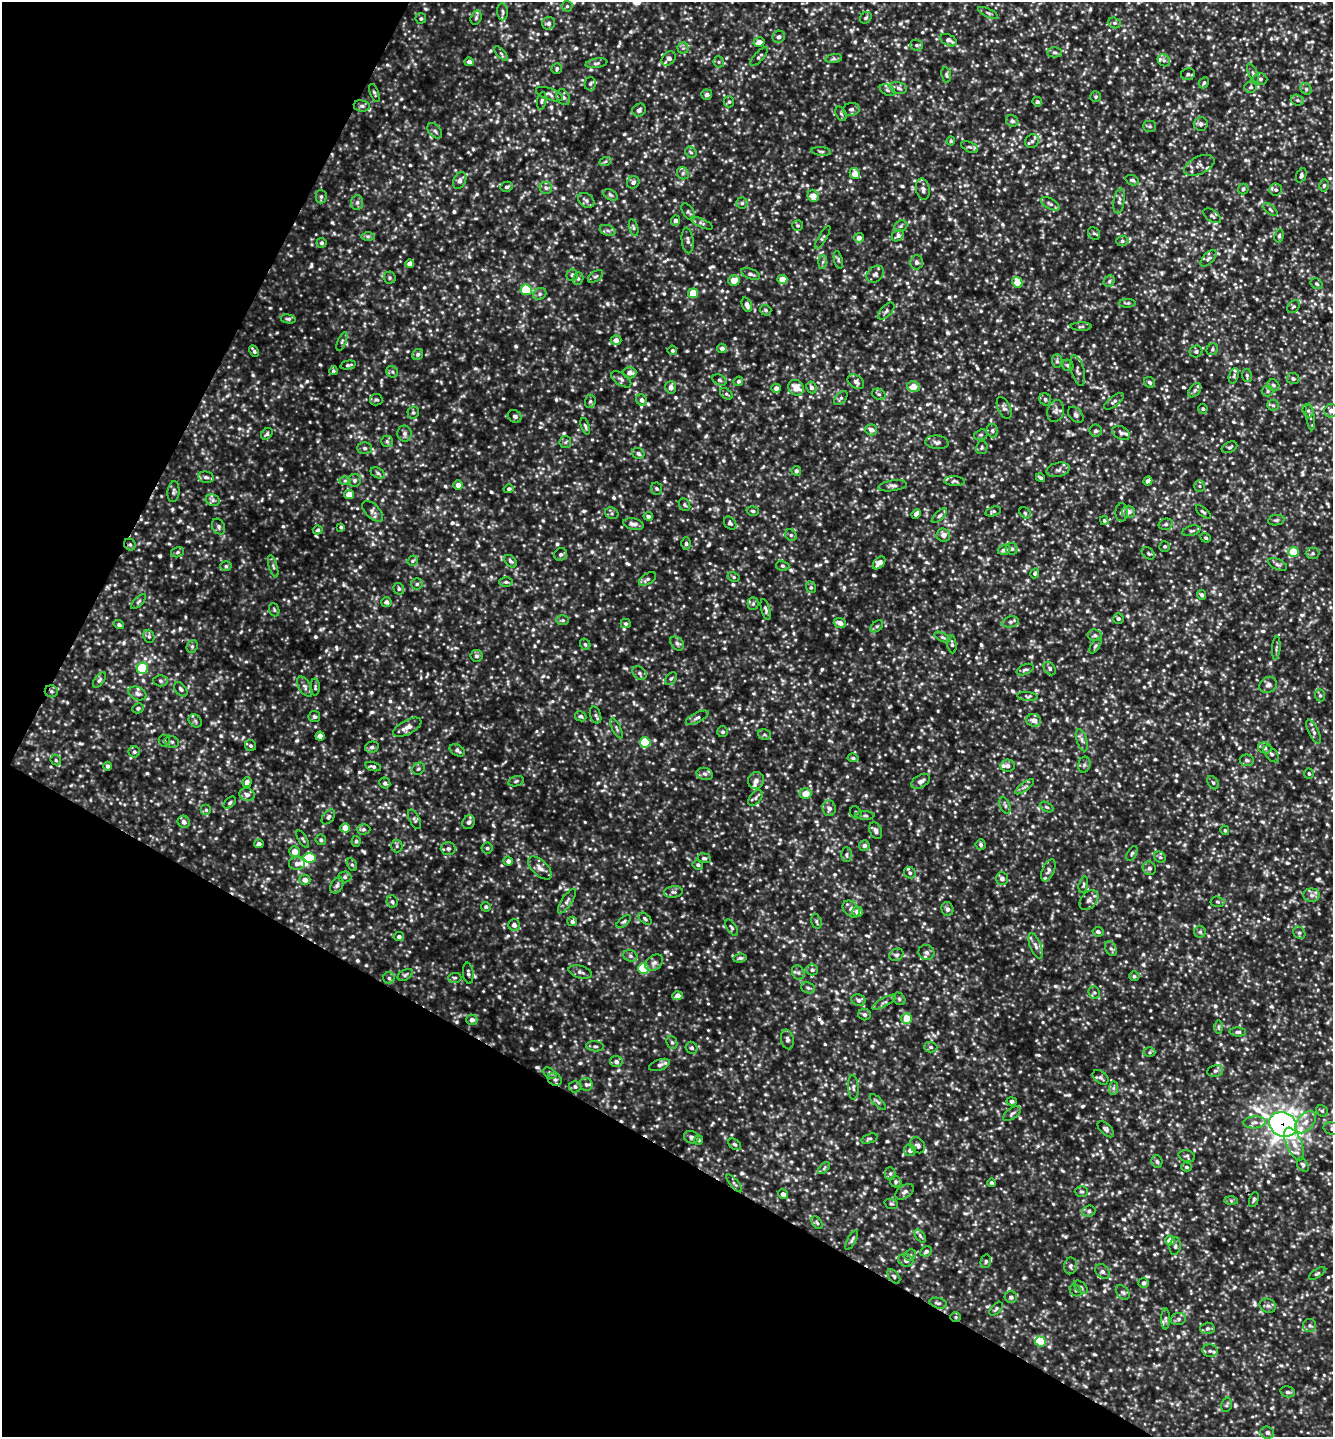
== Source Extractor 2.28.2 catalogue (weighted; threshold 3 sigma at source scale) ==
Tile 9 of 4 x 4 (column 1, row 3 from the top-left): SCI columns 145-1475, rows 1439-2873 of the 5751 x 5742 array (HDU 1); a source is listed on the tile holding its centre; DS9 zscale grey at full resolution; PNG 1335 x 1439 px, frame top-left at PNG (2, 2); each listed source drawn as its Kron ellipse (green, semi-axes under 4 px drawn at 4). Shown black and unused: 29% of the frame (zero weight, under 2 of 3 exposures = <1% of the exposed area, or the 3 px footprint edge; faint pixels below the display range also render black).
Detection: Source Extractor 2.28.2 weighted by HDU 2 'WHT'; one run over the whole footprint, this tile lists its part. Background 0.0736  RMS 0.017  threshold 0.0778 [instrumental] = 3 sigma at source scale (4.5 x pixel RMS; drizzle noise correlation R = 1.50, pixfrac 1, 0.05/0.05 arcsec/px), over >= 5 px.
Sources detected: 1371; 1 inside a brighter object's white glare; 6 cosmic-ray / hot-pixel residue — neither listed nor drawn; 26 inside a brighter listed object's ellipse — not listed separately; of the other 1338, all 500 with FLUX_AUTO >= 3.09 (the completeness limit of this list) listed and drawn (838 fainter detections not listed), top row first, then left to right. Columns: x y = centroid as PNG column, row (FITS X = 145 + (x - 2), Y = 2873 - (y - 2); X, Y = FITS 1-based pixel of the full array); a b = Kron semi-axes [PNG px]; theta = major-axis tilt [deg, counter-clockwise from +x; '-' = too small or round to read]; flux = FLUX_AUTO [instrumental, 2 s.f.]
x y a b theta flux
567 6 5 5 - 3.2
502 12 8 5 -88 4.5
988 13 11 4 -25 4
421 18 5 5 - 3.1
476 18 7 5 73 3.8
866 18 6 5 - 3.1
548 23 6 6 - 7.7
1114 23 6 5 - 3.9
779 37 6 6 - 6.1
948 40 9 5 -27 9
759 42 6 4 14 12
916 45 6 5 - 3.8
683 48 5 5 - 3.6
1054 52 7 5 -1 4.3
501 53 9 3 -46 3.3
759 57 12 4 47 4
669 58 8 6 46 9
834 59 8 4 8 3.7
1164 60 6 5 - 5.3
469 62 4 4 - 7.3
719 62 6 5 - 3.3
596 63 11 4 10 4.4
557 68 5 5 - 3.2
1253 73 10 4 -65 4.5
1188 74 7 6 - 5.1
946 75 8 5 -81 3.6
1260 79 7 5 -3 4
1204 83 6 4 67 3.2
590 84 6 5 - 3.7
1250 87 6 5 - 4.2
899 88 8 5 -13 5.6
1306 89 6 5 - 3.4
888 90 8 5 -28 4.3
374 93 9 4 -68 3.4
549 94 14 5 -20 7
707 95 5 5 - 6.4
563 97 8 6 -60 5.9
1096 97 5 5 - 3.1
1297 100 7 5 -16 4.2
542 101 9 4 79 3.5
729 102 5 5 - 3.3
1037 102 5 4 - 4.1
362 106 8 5 -9 4.9
851 109 8 6 6 5.5
639 110 7 6 - 6.2
841 114 8 5 -64 3.5
1012 121 6 5 - 3.6
1201 124 7 7 - 5
1150 126 6 5 - 3.4
435 131 9 6 -50 4.9
951 141 4 4 - 3.1
1032 141 7 6 - 5.4
970 147 9 5 -25 4.5
821 151 10 4 -5 3.5
691 152 6 5 - 3.1
605 162 6 4 20 3.2
1199 165 16 8 25 11
683 173 6 5 - 3.9
855 174 6 5 - 21
1301 175 7 5 69 4.3
460 180 9 6 61 7.1
1132 180 7 5 -22 3.8
633 182 6 6 - 5.4
1324 185 6 4 74 3.2
507 187 6 5 - 4
546 188 6 6 - 4.7
923 189 10 6 -78 7
1243 189 5 5 - 3.8
1276 190 6 6 - 4.8
610 195 8 5 -27 3.6
321 196 7 5 89 4
813 196 6 5 - 16
586 200 9 6 -37 5.8
1119 201 12 5 80 6.6
357 202 7 6 - 5.3
742 203 5 5 - 3.4
1050 204 10 5 -30 5.5
1270 210 8 4 -42 3.2
688 212 9 5 -55 4.4
1212 216 10 5 -35 4.4
676 220 5 4 - 7
702 223 12 4 -25 4.4
798 225 5 5 - 3.1
901 226 7 5 22 3.7
634 228 9 4 -77 3.5
608 230 8 5 -20 4.9
1094 233 7 5 -49 3.7
368 236 7 4 0 3.3
898 236 7 5 35 5.7
1279 236 7 4 81 3.8
823 237 13 4 59 3.8
859 238 5 5 - 8.7
688 241 13 6 -84 6.6
1122 241 6 5 - 3.6
322 243 5 5 - 3.4
1208 258 10 5 47 5.7
838 260 9 3 -77 3.4
823 262 7 4 88 3.5
916 262 7 6 - 5.5
410 264 4 4 - 11
751 274 10 5 -21 5.7
875 274 9 7 43 6.8
572 275 6 5 - 4.6
595 276 8 5 35 3.9
390 277 6 6 - 3.3
578 279 6 5 - 4.1
782 279 5 4 - 23
734 281 6 5 - 19
1109 281 6 5 - 3.4
1017 282 5 5 - 28
1317 284 6 5 - 3.2
526 290 6 5 - 110
693 293 5 5 - 36
540 294 7 5 21 4.3
1127 303 8 4 2 3.2
747 305 7 5 -72 9.2
1293 307 7 5 44 3.5
766 310 6 5 - 3.6
886 311 10 5 46 5.2
288 319 8 4 -9 3.3
1081 327 10 4 1 3.4
616 340 5 5 - 9.2
342 342 10 4 68 3.7
722 348 5 4 - 7.1
1212 349 6 5 - 3.4
672 350 5 4 - 3.6
254 351 6 3 -62 3.9
1196 351 6 6 - 4.4
418 354 6 5 - 4.3
1057 361 7 5 -89 4
348 365 8 4 12 3.8
1068 365 6 5 - 4.3
1078 370 16 6 -75 6.9
333 371 4 4 - 3.6
392 372 6 5 - 3.4
630 373 6 5 - 10
1247 375 6 5 - 3.5
1234 376 8 4 71 3.7
621 379 11 6 -34 6.1
1293 379 6 5 - 3.9
719 380 7 5 -27 3.5
738 381 5 4 - 3.9
856 382 9 6 -35 7.5
1150 382 6 5 - 4.2
1273 385 6 5 - 4.5
913 386 6 5 - 18
671 387 6 5 - 8.4
811 387 6 5 - 5.4
776 388 5 4 - 7.9
796 388 8 7 - 22
1195 390 8 5 50 4.4
1267 391 6 5 - 3.5
726 394 7 4 -36 3.3
879 394 7 5 -20 3.5
841 398 8 5 48 3.8
1045 399 6 5 - 4.8
376 400 6 5 - 3.3
642 400 6 5 - 6.7
590 401 7 5 87 3.8
1114 401 12 5 38 5.3
1273 405 6 5 - 3.3
1004 408 11 6 -66 6.4
1203 409 5 4 - 3.5
1056 411 11 8 76 7.5
1308 411 7 5 -69 4.1
1331 411 6 6 - 6.7
413 412 6 6 - 3.6
1076 415 9 6 -49 4.9
515 416 7 6 - 5.3
1310 417 13 3 -82 4.1
585 426 8 4 -72 3.3
871 430 6 5 - 8.1
992 431 7 6 - 3.8
1095 431 6 6 - 4.3
1121 433 9 6 -27 5.4
267 434 6 5 - 3.4
404 434 8 7 - 6.3
981 435 7 5 19 3.8
387 441 6 5 - 4
565 442 6 5 - 3.4
937 442 12 6 -6 6.5
982 447 6 5 - 3.3
1229 447 8 5 25 4
365 448 7 5 -1 4.3
638 453 6 5 - 5.1
1058 470 11 7 12 7.4
796 471 5 5 - 4.7
378 473 7 5 -28 4.2
206 477 8 5 -10 6
1040 478 5 3 - 4.4
354 480 6 6 - 5.4
345 481 6 4 0 3.3
954 481 10 5 -3 3.8
1148 481 5 4 - 8
458 485 5 4 - 10
893 486 14 5 8 6.3
1199 486 5 5 - 3.1
509 489 5 4 - 3.6
656 489 6 5 - 3.4
173 492 10 6 83 4.8
349 495 5 4 - 22
213 500 7 5 -22 4.7
685 505 7 5 -54 3.3
373 511 13 7 -45 7.6
753 511 6 4 -15 3.1
993 511 8 4 16 3.1
1122 512 9 6 88 4.8
1128 512 6 6 - 7.9
1203 512 9 4 -40 3.6
612 513 7 5 -23 4.2
1025 513 6 5 - 3.2
916 514 5 4 - 8.3
648 516 5 4 - 4.7
939 516 10 4 44 3.8
1276 520 8 5 8 3.7
1104 521 4 4 - 3.3
730 523 7 5 -52 3.7
633 524 10 5 -14 7.4
1166 524 7 5 15 3.6
219 527 8 6 -62 5
341 527 4 4 - 3.4
318 530 5 4 - 3.2
1191 531 9 5 15 3.8
791 535 6 5 - 3.7
943 535 7 6 - 8.2
1206 538 5 4 - 3.3
686 543 6 4 -89 3.4
130 545 6 5 - 3.6
1165 546 5 5 - 3.2
1012 549 6 5 - 4
1004 550 6 5 - 6.5
178 552 6 5 - 3.5
1293 552 5 5 - 61
1148 553 7 5 -41 3.6
1313 553 7 5 0 3.7
561 554 7 6 - 4.6
413 561 5 4 - 3.1
511 561 7 5 -47 4.1
879 563 7 5 46 14
1278 564 10 5 -24 4.5
226 566 5 5 - 3.6
273 566 11 4 -74 4.3
783 566 7 5 -15 3.4
1035 573 5 4 - 3.6
734 577 6 4 -28 3.2
647 579 9 5 33 5
506 582 6 5 - 3.7
417 584 6 5 - 3.4
811 587 6 5 - 3.2
399 589 6 5 - 3.8
1202 595 5 4 - 4.7
139 601 10 4 45 3.5
386 602 5 5 - 5.6
753 604 6 5 - 3.8
766 609 11 4 -75 4.2
274 610 7 5 -70 3.2
1118 619 5 5 - 3.6
563 620 6 5 - 3.2
1011 622 8 5 11 4.6
840 623 6 5 - 9.8
626 624 5 4 - 3.5
119 625 5 4 - 4
877 626 7 4 40 3.5
1095 635 7 6 - 4
149 636 7 5 -69 3.9
942 637 8 4 -27 3.2
677 643 8 5 -48 5.1
585 644 6 5 - 3.4
952 644 9 4 -83 4.3
192 646 6 5 - 3.4
1095 646 8 4 55 3.4
1276 648 11 3 85 3.5
476 656 6 6 - 4.1
142 668 5 5 - 84
1050 668 7 5 -54 4.1
1025 670 9 5 24 4.1
639 673 8 5 -43 5
671 679 7 5 52 3.5
99 680 9 4 52 3.8
160 681 7 5 -3 3.7
1268 685 9 7 30 7
305 687 11 6 -59 6.7
315 687 8 5 -90 3.4
181 689 8 5 -51 4.4
51 691 6 6 - 3.8
137 693 9 6 -22 6.7
1320 695 6 5 - 3.4
1027 696 10 4 -5 3.6
138 708 6 4 27 3.4
596 715 9 5 -72 3.9
581 716 6 5 - 3.9
314 717 5 5 - 3.4
697 718 12 5 26 5.5
1034 720 7 6 - 10
195 721 7 5 -45 3.8
407 727 15 7 28 14
616 728 11 4 -63 4.1
723 732 5 5 - 3.5
1314 732 13 5 -65 5.7
764 734 6 5 - 3.5
320 736 4 4 - 18
1082 740 11 5 -73 6.1
164 741 6 5 - 4.1
172 742 7 5 -13 4.5
645 742 5 5 - 100
250 746 5 5 - 3.5
372 747 7 5 14 4.2
1265 748 7 5 -16 5.3
457 750 8 5 -29 5.2
134 752 5 5 - 3.4
1271 754 10 5 -49 4.8
853 758 5 4 - 3.2
56 760 6 4 -48 3.3
1247 760 7 5 -6 4.3
1084 765 8 6 73 4.8
107 766 4 4 - 4.5
373 766 8 4 -15 4.1
1007 766 7 6 - 6
418 769 6 5 - 3.5
705 774 8 6 -14 5.5
1309 774 5 5 - 3.2
756 780 8 8 - 7
516 781 8 5 13 3.6
921 781 10 6 28 7.8
247 782 5 4 - 8.4
385 783 6 5 - 4.3
1213 783 7 5 -53 3.6
1025 787 11 3 35 3.5
247 794 7 6 - 7.6
805 794 6 5 - 19
755 798 9 5 52 5
230 803 7 4 45 3.5
1005 806 9 5 -68 4.6
1047 807 7 4 -27 3.3
829 808 8 7 - 7.8
206 810 5 5 - 3.5
856 813 6 5 - 4
865 816 9 3 -1 3.2
328 817 8 5 51 5.1
415 819 11 5 -62 4.1
184 822 6 6 - 9.2
469 822 7 6 - 5.2
345 828 4 4 - 20
363 829 7 5 2 4
1225 830 5 4 - 3.1
876 831 9 6 -68 6.3
303 839 10 4 -59 3.3
321 840 5 5 - 4.2
356 841 5 4 - 3.2
259 844 5 4 - 6.1
981 844 5 5 - 4.1
397 846 6 6 - 3.5
864 846 5 5 - 5.2
448 848 7 6 - 5.6
487 848 5 5 - 3.9
294 852 5 5 - 19
1132 853 8 4 62 3.2
846 855 7 5 -89 3.9
1160 857 6 5 - 3.2
309 858 6 5 - 51
704 858 7 5 -9 3.9
508 861 5 4 - 7.9
297 863 8 6 1 6.4
352 865 7 4 -61 3.2
698 865 5 5 - 4
540 868 15 7 -43 12
1149 868 7 6 - 4.2
1048 870 12 6 66 6.7
910 873 6 5 - 4
345 877 6 5 - 3.7
1002 879 6 6 - 7.7
305 880 5 5 - 10
337 885 8 6 60 5
1083 885 8 4 77 3.3
673 892 9 6 7 5.5
1311 895 8 6 0 6.6
1089 900 11 8 50 7.8
567 901 14 5 57 6.8
392 902 6 5 - 4.1
1217 902 7 5 -4 3.5
486 907 5 4 - 3.8
851 909 10 7 -43 7.6
947 909 7 6 - 5.5
857 912 5 5 - 12
645 919 8 4 -40 3.3
572 921 5 4 - 5
624 921 8 4 40 3.5
816 921 7 5 -73 3.1
514 925 6 5 - 6.8
732 928 9 4 -59 3.5
1098 932 5 5 - 5.5
1200 932 5 5 - 3.3
1299 933 6 5 - 3.9
399 937 5 4 - 5
1036 946 13 5 -69 7.6
1111 949 8 5 -61 4.4
926 952 8 7 - 7.5
896 955 7 6 - 4.8
630 956 7 5 -21 4.3
740 958 7 4 6 3.5
654 963 10 7 37 7.1
643 969 5 5 - 110
812 970 6 5 - 5.4
580 972 12 6 -15 6.3
468 973 10 5 -83 5.3
798 973 7 6 - 6
405 975 8 5 30 3.4
1134 976 5 5 - 3.4
389 978 6 5 - 4.2
455 978 6 5 - 3.1
808 988 7 5 -21 3.8
1094 993 6 5 - 4
677 996 5 4 - 12
899 999 7 5 -47 3.3
858 1000 7 6 - 6
884 1002 13 4 28 4.9
864 1014 6 5 - 4.8
907 1018 5 5 - 35
472 1020 5 5 - 6.7
1218 1027 7 4 -90 3.6
1238 1032 8 4 -1 4.6
787 1040 10 6 -80 5.6
672 1042 6 5 - 3.5
595 1046 9 5 -5 4.3
931 1047 6 5 - 4.1
692 1048 6 5 - 3.5
1149 1052 6 5 - 3.2
616 1061 6 5 - 6
659 1065 11 5 19 6.1
1215 1071 8 6 12 4.9
549 1073 7 5 -27 3.4
1100 1077 9 6 -37 4.7
555 1079 7 6 - 5.8
586 1084 6 6 - 4.5
575 1087 6 6 - 4.8
853 1087 12 5 -86 6.4
1113 1088 7 4 89 3.5
1012 1101 5 4 - 4.3
878 1102 10 3 -44 3.8
1322 1111 6 5 - 3.4
1012 1114 10 5 37 4.7
1254 1122 11 6 4 8.9
1306 1122 13 8 50 14
1283 1125 14 12 -28 1100
1106 1129 10 5 -44 4.8
1332 1129 9 6 -17 5.9
691 1137 7 6 - 5.6
869 1138 8 4 19 3.7
698 1140 5 4 - 3.8
735 1144 7 5 -37 3.3
1294 1144 17 8 -67 21
917 1145 8 7 - 5
910 1150 6 5 - 6.6
1187 1156 8 5 -17 3.4
1157 1162 6 5 - 4.3
1303 1165 8 5 -59 3.6
1186 1167 5 4 - 3.4
824 1168 7 4 46 3.2
890 1174 6 5 - 3.3
896 1182 6 5 - 3.8
734 1183 11 3 -49 3.2
991 1183 4 4 - 3.8
1081 1191 6 5 - 3.4
904 1192 10 6 34 6
783 1194 5 5 - 6.8
1254 1200 8 4 73 3.2
1231 1201 7 4 0 3.2
891 1204 7 5 -19 3.2
1089 1211 6 5 - 4.1
817 1223 7 4 -54 3.1
920 1236 7 4 -53 3.5
852 1240 11 4 63 3.7
1170 1240 5 5 - 20
1175 1246 9 5 83 4.9
926 1251 6 4 27 4.5
910 1255 6 5 - 3.2
906 1260 8 6 -23 6.1
986 1261 7 5 76 3.4
1070 1266 8 6 80 4.8
1102 1271 8 6 -44 5
1317 1273 9 4 33 3.2
894 1276 8 5 -52 3.5
1144 1283 5 5 - 6.4
1081 1287 8 5 -44 3.9
1076 1290 6 5 - 3.2
1123 1292 8 5 -47 4
1011 1297 6 5 - 4.9
938 1303 9 5 -14 4.2
1268 1306 8 7 - 5.5
996 1309 8 4 45 3.2
956 1317 5 5 - 3.2
1165 1319 10 4 -90 3.9
1178 1319 8 6 14 4.9
1310 1326 6 6 - 4.4
1207 1328 7 5 2 4.2
1040 1341 5 5 - 96
1210 1351 7 6 - 5.7
1288 1392 7 5 -13 4.9
1226 1405 7 5 75 3.3
1267 1432 7 6 - 5.5
Overlapping masked pixels (flux is a lower limit): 5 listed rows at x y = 130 545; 51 691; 555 1079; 1283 1125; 956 1317
Isophote crosses this tile's border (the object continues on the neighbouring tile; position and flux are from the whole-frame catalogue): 2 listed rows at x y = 1331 411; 1332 1129